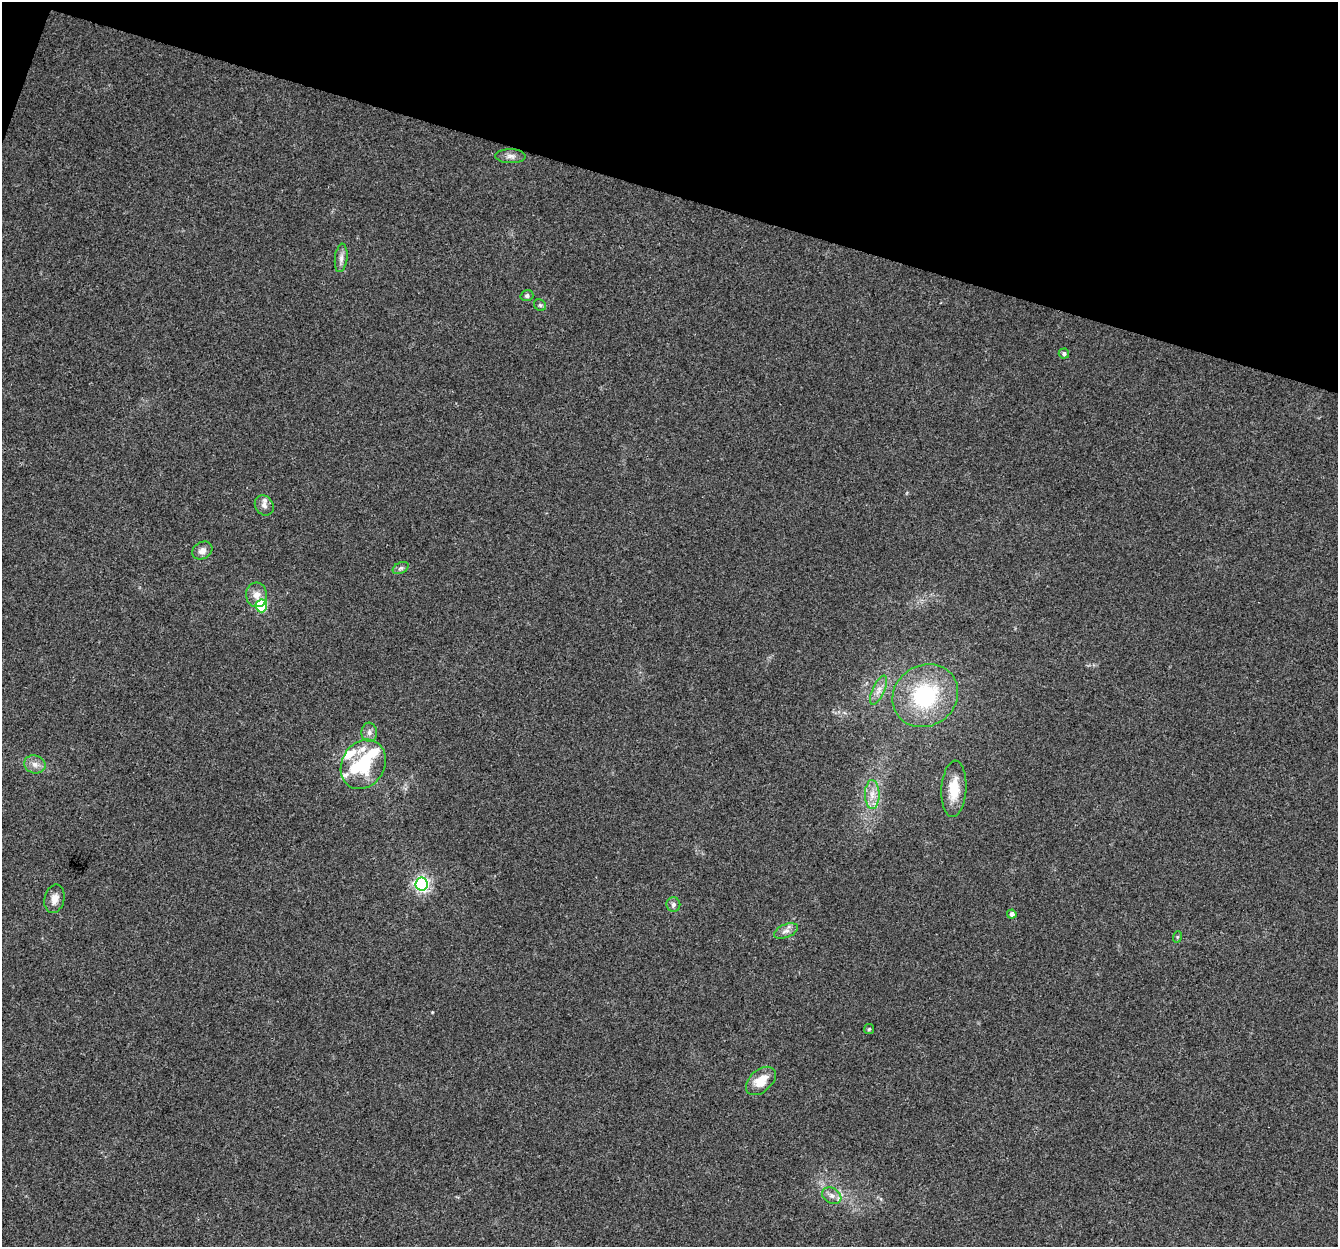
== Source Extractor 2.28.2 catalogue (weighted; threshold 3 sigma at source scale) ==
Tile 2 of 4 x 4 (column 2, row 1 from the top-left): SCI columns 1366-2701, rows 4070-5314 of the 5395 x 5585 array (HDU 1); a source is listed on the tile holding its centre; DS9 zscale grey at full resolution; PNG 1340 x 1249 px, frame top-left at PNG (2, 2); each listed source drawn as its Kron ellipse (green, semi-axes under 4 px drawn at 4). Shown black and unused: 16% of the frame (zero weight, under 3 of 4 exposures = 5% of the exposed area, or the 3 px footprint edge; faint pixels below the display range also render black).
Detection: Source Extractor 2.28.2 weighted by HDU 2 'WHT'; one run over the whole footprint, this tile lists its part. Background 0.03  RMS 0.0032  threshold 0.0144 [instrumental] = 3 sigma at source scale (4.5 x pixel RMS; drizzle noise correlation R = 1.50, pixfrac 1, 0.0396/0.0396 arcsec/px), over >= 5 px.
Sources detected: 31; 2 inside a brighter object's white glare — neither listed nor drawn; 3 inside a brighter listed object's ellipse — not listed separately; the other 26 listed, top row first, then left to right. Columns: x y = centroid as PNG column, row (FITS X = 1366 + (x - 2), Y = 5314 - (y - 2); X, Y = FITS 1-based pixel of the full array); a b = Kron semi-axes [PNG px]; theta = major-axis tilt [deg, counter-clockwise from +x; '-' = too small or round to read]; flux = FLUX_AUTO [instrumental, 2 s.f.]
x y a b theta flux
511 156 15 7 -1 1.6
341 258 14 6 83 1.7
527 296 6 5 - 0.76
540 305 6 5 - 0.57
1064 354 5 5 - 0.92
264 505 11 8 -51 1.6
202 551 10 8 28 1.8
401 568 8 5 27 0.76
257 595 12 10 -85 2.7
261 606 6 5 - 26
878 690 16 6 66 2.1
925 696 34 30 34 28
369 732 9 8 - 1.5
35 764 11 9 -17 2.1
363 764 26 21 58 17
954 789 28 12 87 7.1
872 794 14 7 90 3
422 884 6 6 - 82
54 899 14 10 76 2.9
673 905 7 7 - 0.93
1012 914 4 4 - 1.6
786 931 13 6 21 1.6
1177 937 6 3 71 0.36
869 1029 5 5 - 0.47
761 1081 17 11 42 5.8
832 1196 10 7 -31 1.7